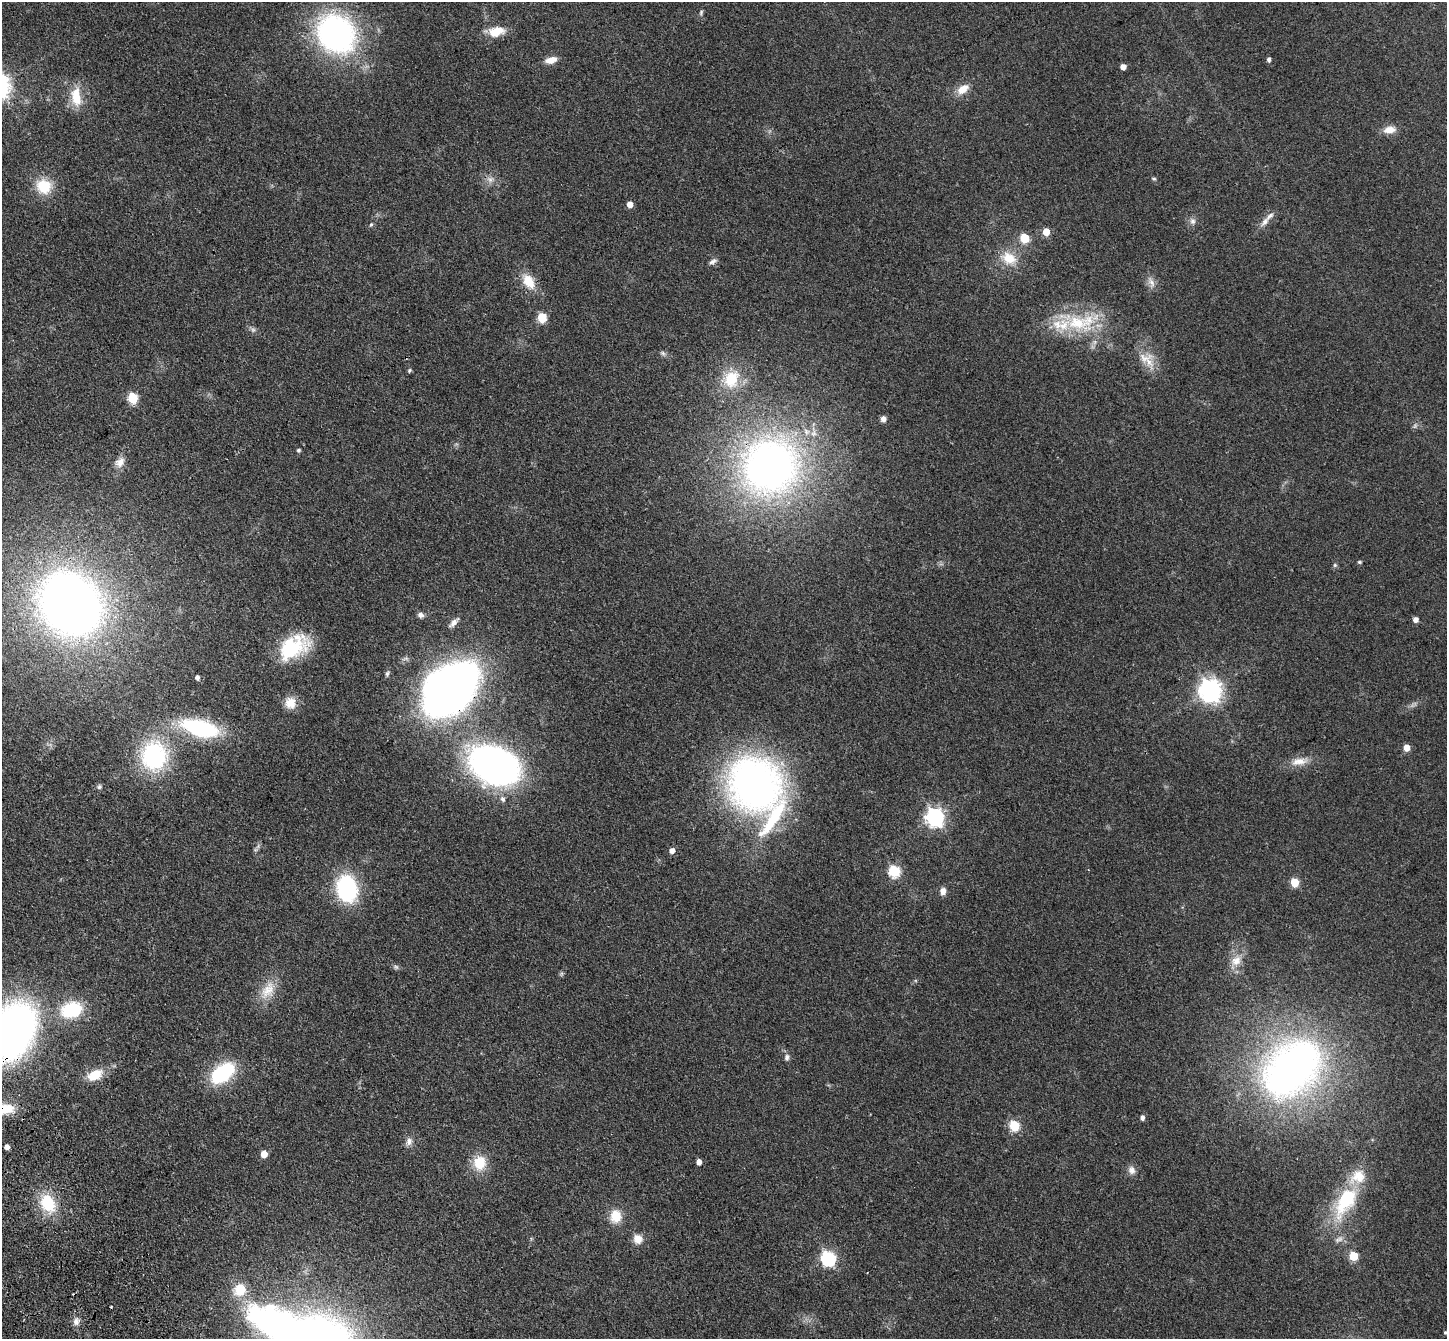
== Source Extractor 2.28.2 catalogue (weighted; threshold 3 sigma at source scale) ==
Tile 7 of 4 x 4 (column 3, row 2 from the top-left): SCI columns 2994-4438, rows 2895-4231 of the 5985 x 5924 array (HDU 1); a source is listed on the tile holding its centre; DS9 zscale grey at full resolution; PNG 1449 x 1341 px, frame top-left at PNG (2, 2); no overlay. Shown black and unused: <1% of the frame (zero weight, under 3 of 4 exposures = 6% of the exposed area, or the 3 px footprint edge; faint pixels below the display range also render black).
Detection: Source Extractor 2.28.2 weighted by HDU 2 'WHT'; one run over the whole footprint, this tile lists its part. Background 0.14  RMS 0.0076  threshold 0.0344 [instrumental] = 3 sigma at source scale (4.5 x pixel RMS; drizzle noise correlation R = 1.50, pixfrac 1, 0.05/0.05 arcsec/px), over >= 5 px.
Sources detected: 95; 1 cosmic-ray / hot-pixel residue — not listed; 6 inside a brighter listed object's ellipse — not listed separately; the other 88 listed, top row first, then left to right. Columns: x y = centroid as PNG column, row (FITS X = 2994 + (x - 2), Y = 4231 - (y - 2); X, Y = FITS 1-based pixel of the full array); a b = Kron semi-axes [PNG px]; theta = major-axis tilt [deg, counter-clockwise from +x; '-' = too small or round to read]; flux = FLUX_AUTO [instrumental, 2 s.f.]
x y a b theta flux
701 12 7 4 66 1.3
496 31 20 11 15 13
336 34 32 29 -48 230
1269 59 5 4 - 2.1
551 60 12 7 15 8
1123 67 5 5 - 6.7
963 89 15 9 33 9.7
76 97 24 12 -83 17
1389 130 15 9 8 7.5
1154 178 7 3 -8 0.93
490 180 8 7 - 3.4
44 186 19 17 -26 20
630 204 5 5 - 7.2
1192 221 9 8 - 3
1264 222 15 7 49 4.8
371 224 5 4 - 1
1046 232 5 5 - 13
1024 238 5 5 - 31
1009 258 21 15 -33 16
713 261 11 5 30 2.5
528 281 20 13 -57 14
1151 282 15 8 -61 4.8
542 317 6 5 - 31
1080 323 62 24 7 53
253 330 7 6 - 1.8
663 353 8 6 -22 1.7
1144 358 27 12 8 10
409 370 6 5 - 1.1
731 379 25 21 72 28
132 398 6 5 - 44
883 419 7 6 - 2.9
1415 426 9 4 81 1.5
298 450 4 4 - 1.4
120 462 15 11 55 6.3
770 466 47 45 36 400
1359 562 5 4 - 0.91
1335 565 5 5 - 1.2
70 604 47 40 -45 750
421 615 8 6 -25 2.8
1415 619 5 5 - 4.3
454 623 15 6 47 3.8
293 647 38 24 32 46
387 673 7 5 73 1.6
197 677 4 4 - 2.8
451 689 37 26 44 750
1210 690 8 7 - 580
290 703 14 13 - 10
200 728 37 15 -16 82
1406 748 5 5 - 9.9
154 756 31 26 90 87
1299 761 25 10 9 9.7
494 765 34 24 -24 390
754 784 42 38 -62 430
99 787 7 6 - 1.6
503 799 7 6 - 2.6
935 817 7 7 - 310
672 850 5 5 - 4.2
894 871 6 6 - 69
1294 882 5 5 - 27
347 889 23 17 -81 85
943 891 7 6 - 4.8
1236 961 16 12 44 10
396 967 6 6 - 1.6
268 990 27 15 52 16
71 1010 23 16 16 41
12 1032 40 28 61 480
787 1057 10 6 79 2.4
1292 1068 62 44 44 400
223 1073 24 14 38 60
95 1075 17 11 29 16
5 1109 23 13 5 17
1142 1117 5 4 - 2.9
1014 1126 6 5 - 49
409 1141 11 8 73 3.8
7 1147 4 4 - 4.1
264 1154 5 5 - 10
699 1162 5 4 - 4.5
479 1163 18 16 85 18
1132 1170 12 9 -64 4.3
1345 1201 49 22 62 55
48 1203 28 18 -60 28
616 1216 17 14 86 13
638 1239 12 11 - 6.9
1353 1256 5 5 - 30
828 1258 7 6 - 140
76 1321 10 8 -89 4
273 1322 63 35 -22 200
1445 1332 5 4 - 1
Overlapping masked pixels (flux is a lower limit): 4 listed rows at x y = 770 466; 451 689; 12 1032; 5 1109
Isophote crosses this tile's border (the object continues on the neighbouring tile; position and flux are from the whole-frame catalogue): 3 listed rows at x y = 12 1032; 5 1109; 273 1322